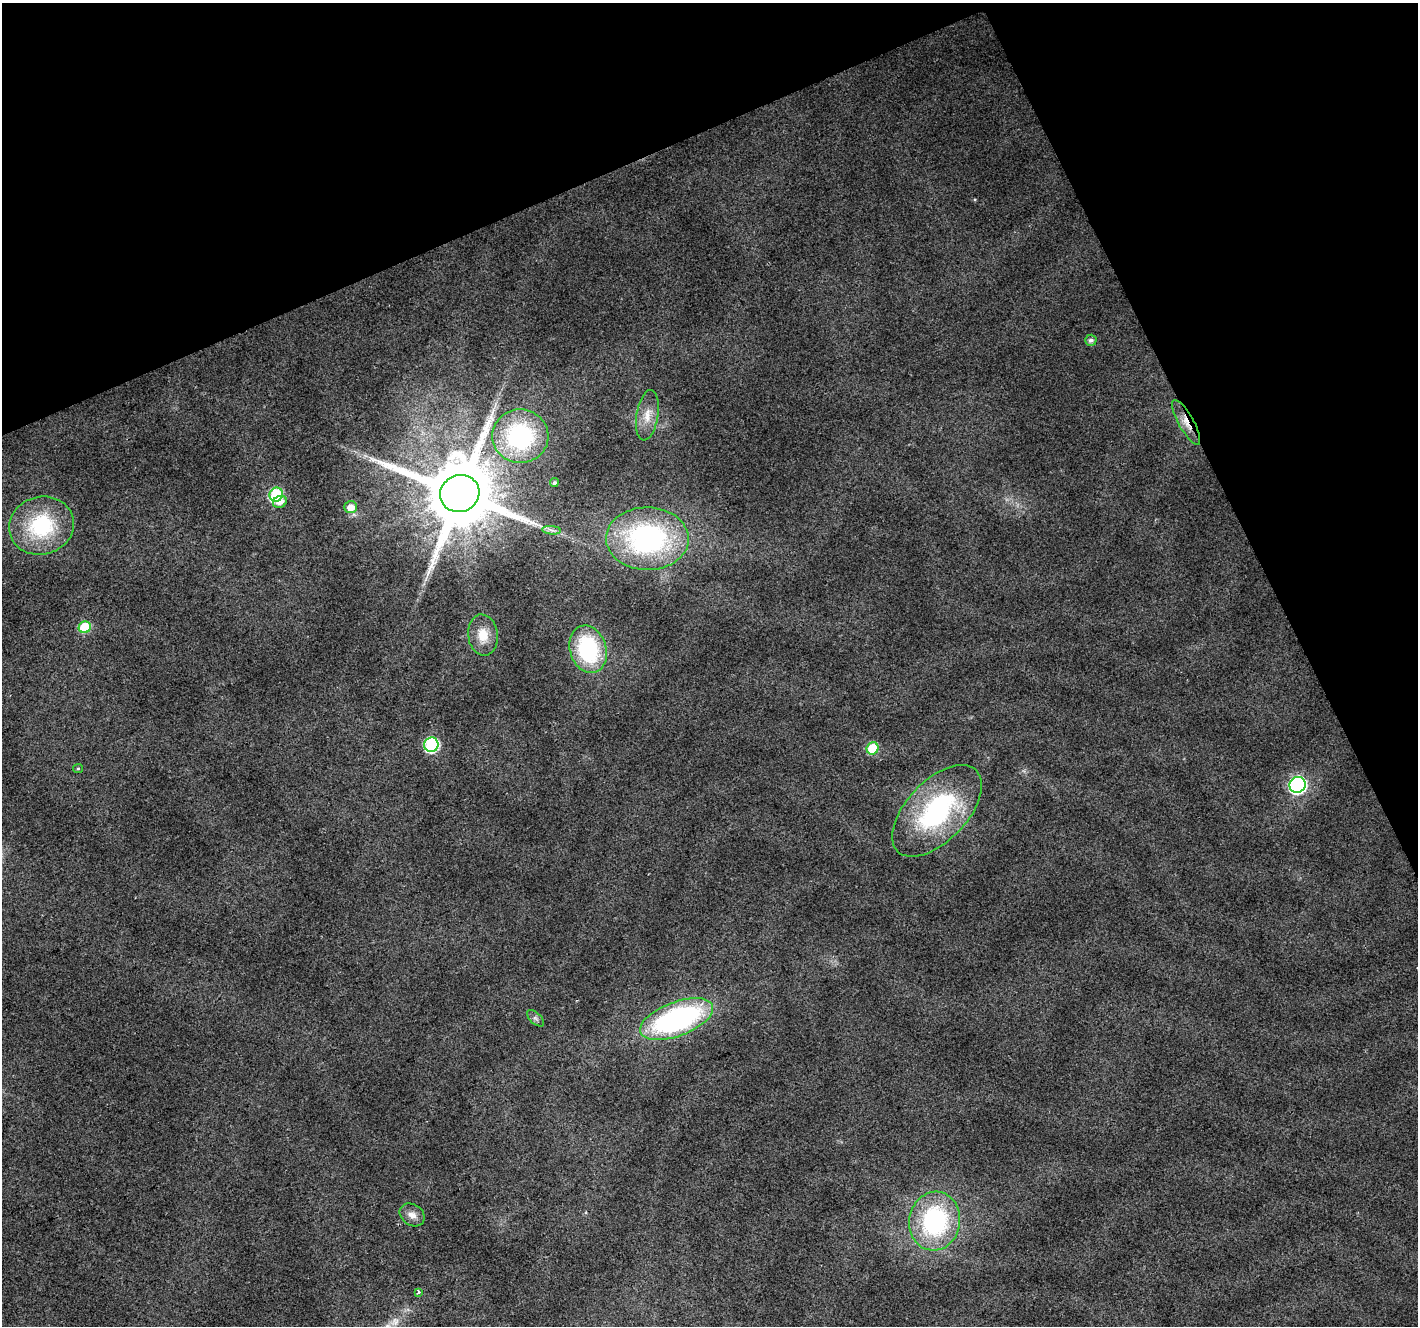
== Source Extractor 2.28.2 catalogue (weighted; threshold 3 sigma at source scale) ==
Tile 3 of 4 x 4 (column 3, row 1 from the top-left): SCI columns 2837-4252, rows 4119-5442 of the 5669 x 5532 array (HDU 1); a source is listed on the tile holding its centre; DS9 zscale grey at full resolution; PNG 1420 x 1328 px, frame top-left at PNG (2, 3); each listed source drawn as its Kron ellipse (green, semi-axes under 4 px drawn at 4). Shown black and unused: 22% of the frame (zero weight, under 2 of 3 exposures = <1% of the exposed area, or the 3 px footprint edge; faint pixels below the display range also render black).
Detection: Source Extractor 2.28.2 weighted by HDU 2 'WHT'; one run over the whole footprint, this tile lists its part. Background 0.0315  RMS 0.0071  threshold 0.0318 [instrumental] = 3 sigma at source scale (4.5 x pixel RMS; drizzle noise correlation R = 1.50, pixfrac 1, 0.0396/0.0396 arcsec/px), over >= 5 px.
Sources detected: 25; all 25 listed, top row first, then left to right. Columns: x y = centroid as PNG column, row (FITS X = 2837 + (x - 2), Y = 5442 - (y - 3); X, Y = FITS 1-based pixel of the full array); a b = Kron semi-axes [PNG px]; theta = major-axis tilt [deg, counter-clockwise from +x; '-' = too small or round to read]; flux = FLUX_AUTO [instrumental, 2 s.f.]
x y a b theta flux
1091 340 6 5 - 2.5
647 415 25 11 81 10
1186 423 25 7 -61 8.6
520 436 28 27 - 89
554 483 4 4 - 1.5
460 494 20 18 21 9600
276 495 7 6 - 74
280 502 7 5 25 4.6
351 507 6 6 - 7.4
41 526 33 29 16 63
552 530 9 3 -5 2.1
647 539 41 31 -1 150
85 627 6 6 - 29
483 635 21 15 -83 13
588 649 24 18 -74 73
431 745 7 7 - 120
873 748 6 6 - 32
78 768 5 4 - 0.85
1298 785 8 7 - 210
937 811 56 30 46 110
535 1018 10 5 -42 2.1
677 1019 38 17 21 160
412 1215 13 10 -34 5.4
935 1221 29 25 80 99
418 1292 4 3 - 3
Overlapping masked pixels (flux is a lower limit): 1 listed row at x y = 1186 423